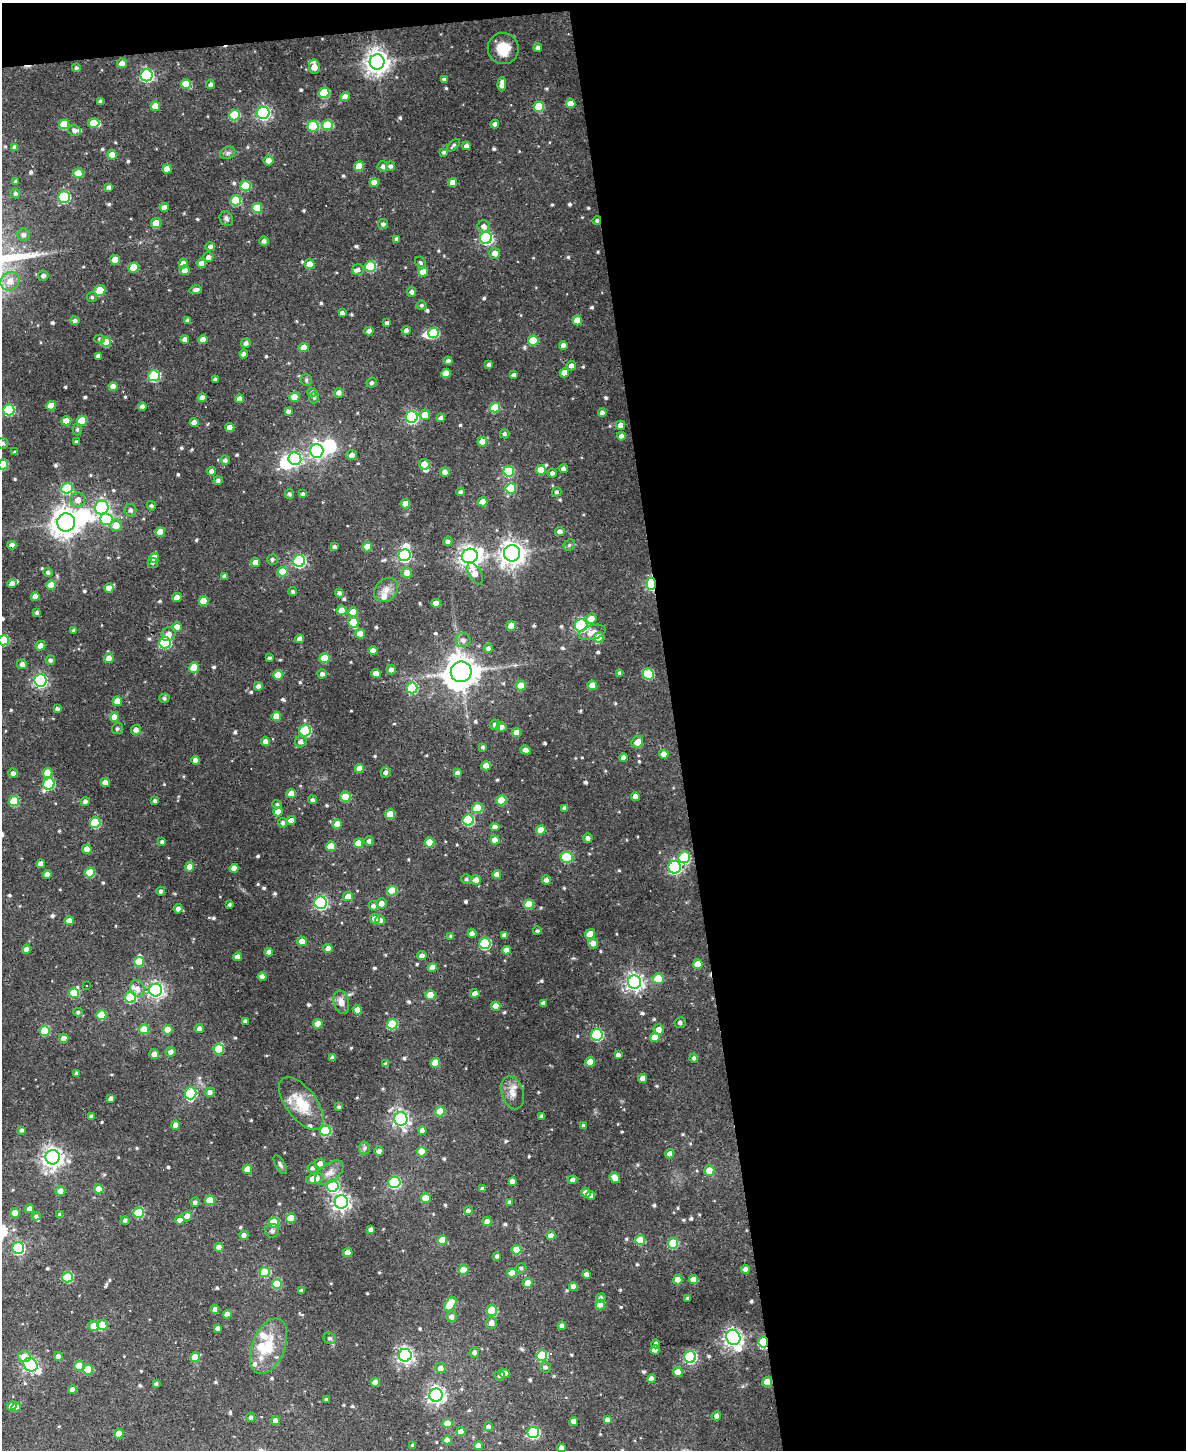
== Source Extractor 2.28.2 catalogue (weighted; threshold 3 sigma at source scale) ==
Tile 4 of 4 x 3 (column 4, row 1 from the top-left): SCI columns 3554-4737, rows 3139-4586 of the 4737 x 4719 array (HDU 1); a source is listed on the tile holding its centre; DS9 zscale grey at full resolution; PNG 1188 x 1452 px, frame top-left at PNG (2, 3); each listed source drawn as its Kron ellipse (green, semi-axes under 4 px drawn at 4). Shown black and unused: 44% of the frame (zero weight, under 3 of 4 exposures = <1% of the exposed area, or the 3 px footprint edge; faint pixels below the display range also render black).
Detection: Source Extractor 2.28.2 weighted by HDU 2 'WHT'; one run over the whole footprint, this tile lists its part. Background 0.042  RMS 0.0049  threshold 0.022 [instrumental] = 3 sigma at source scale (4.5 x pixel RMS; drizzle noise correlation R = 1.50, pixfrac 1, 0.05/0.05 arcsec/px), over >= 5 px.
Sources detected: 684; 5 inside a brighter object's white glare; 2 cosmic-ray / hot-pixel residue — neither listed nor drawn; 12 inside a brighter listed object's ellipse — not listed separately; of the other 665, all 500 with FLUX_AUTO >= 0.922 (the completeness limit of this list) listed and drawn (165 fainter detections not listed), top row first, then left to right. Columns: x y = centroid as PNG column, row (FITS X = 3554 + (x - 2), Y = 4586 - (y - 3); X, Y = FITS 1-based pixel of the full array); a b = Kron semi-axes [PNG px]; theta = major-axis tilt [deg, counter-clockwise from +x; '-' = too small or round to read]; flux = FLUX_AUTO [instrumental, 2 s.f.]
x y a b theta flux
538 48 4 4 - 1.6
503 49 16 15 - 9.7
377 62 7 7 - 440
122 63 5 5 - 3
314 67 7 5 -80 5.7
76 68 4 4 - 1
147 75 6 6 - 89
444 79 4 4 - 1.5
186 84 5 5 - 12
210 84 4 4 - 1.4
502 84 7 4 86 3
324 93 5 5 - 24
345 96 4 4 - 3.2
101 101 4 4 - 1.6
571 104 5 4 - 6.4
155 106 5 4 - 5.6
539 107 5 5 - 17
263 113 6 6 - 110
234 115 5 5 - 27
94 123 6 5 - 13
64 124 5 5 - 14
495 124 4 4 - 2.1
327 125 5 5 - 17
313 126 5 5 - 22
74 130 6 5 - 1.9
453 145 8 4 43 1.1
466 146 4 4 - 2.5
15 147 4 4 - 2.7
444 152 4 3 - 0.98
228 153 8 6 21 1.4
112 155 5 4 - 6.8
269 160 5 5 - 3.2
359 166 5 4 - 9.2
383 166 5 5 - 1.7
391 166 4 4 - 1.3
167 169 4 4 - 5.5
78 173 5 5 - 11
15 182 4 4 - 1
374 183 4 4 - 5.6
453 183 4 4 - 4.6
246 186 5 5 - 21
109 187 4 4 - 1.5
15 193 5 5 - 1
64 197 6 5 - 49
236 200 5 5 - 21
164 207 4 4 - 2.8
257 208 5 5 - 13
226 219 8 6 -60 1.5
597 220 4 4 - 0.95
156 223 5 5 - 9
383 224 5 5 - 1.3
484 226 6 6 - 2.3
23 235 6 6 - 2.1
486 238 6 6 - 72
397 239 4 4 - 1.9
264 241 4 4 - 1.7
210 246 5 4 - 1.6
495 253 5 5 - 3.9
208 257 5 5 - 2.1
115 260 5 4 - 6.7
183 263 5 4 - 3.6
201 263 4 4 - 2.7
421 263 6 5 - 0.96
309 264 5 5 - 5.5
370 266 5 5 - 33
134 267 5 5 - 12
184 270 5 5 - 3.3
358 270 5 5 - 1.5
423 272 5 4 - 7.3
43 276 5 5 - 1.9
10 281 10 9 - 5.5
100 290 6 5 - 19
196 290 6 4 13 2
412 292 5 4 - 1.7
92 297 5 4 - 0.97
421 305 5 4 - 1.1
342 313 4 4 - 1.8
188 320 4 3 - 1.3
577 320 5 5 - 7.2
75 321 4 4 - 1.9
387 323 4 4 - 1.3
406 330 4 4 - 1.9
369 331 4 4 - 2.8
433 333 5 5 - 26
100 339 5 4 - 1
185 339 4 4 - 2.3
203 340 4 4 - 5
533 340 5 5 - 15
106 342 5 5 - 18
246 343 5 5 - 1.7
563 345 4 4 - 2.6
304 348 5 4 - 5.7
244 354 4 4 - 1.9
98 356 4 4 - 1.8
448 361 4 4 - 1.7
489 364 4 4 - 1.2
571 366 5 5 - 2.1
564 373 5 4 - 5.4
446 374 5 4 - 7.3
514 375 4 4 - 1.8
154 376 6 5 - 41
215 379 4 3 - 1.3
306 380 6 5 - 0.93
372 383 5 5 - 1.2
113 387 4 4 - 3.3
312 392 5 4 - 1
339 393 5 5 - 2.5
294 397 5 5 - 6.5
202 398 4 4 - 3.4
314 398 5 4 - 0.97
240 399 4 4 - 3.8
51 406 5 5 - 7.7
142 406 4 4 - 1.6
495 408 5 5 - 18
9 410 5 5 - 38
288 411 4 4 - 1.8
602 413 4 4 - 2.9
425 415 5 5 - 5.1
412 417 6 6 - 68
441 418 4 4 - 1.9
66 421 5 4 - 4.2
82 421 5 5 - 15
194 422 4 4 - 2.8
621 425 4 4 - 3.1
230 427 4 4 - 4.5
77 430 6 4 90 0.94
505 434 5 4 - 1.1
621 436 4 4 - 2.5
76 442 3 3 - 0.97
482 442 5 5 - 5.7
2 443 6 5 - 1.5
317 451 7 6 - 130
15 452 4 3 - 1.2
352 455 5 5 - 2.8
295 459 6 6 - 76
225 460 4 4 - 1.4
3 464 5 5 - 18
424 464 5 5 - 10
563 469 4 4 - 1.9
541 470 5 5 - 8
212 471 4 4 - 2.3
509 471 5 5 - 29
445 472 5 4 - 3
552 473 4 4 - 1.6
218 480 4 4 - 1.4
67 488 6 5 - 28
511 488 5 5 - 23
460 492 4 4 - 1.1
557 492 5 4 - 1.1
289 494 5 4 - 1.2
303 494 4 4 - 1
78 500 7 7 - 3.5
483 502 5 4 - 5.4
405 504 4 4 - 7.5
151 506 5 4 - 1.1
102 507 7 6 - 130
130 510 6 6 - 1.8
107 519 6 6 - 23
66 522 9 9 - 540
116 525 6 6 - 5.8
160 532 5 5 - 6.2
560 532 5 4 - 2.1
448 541 4 4 - 1.7
12 545 4 4 - 2.6
569 545 6 5 - 0.94
335 547 4 3 - 1.3
367 547 5 4 - 6
512 553 8 8 - 400
404 555 6 6 - 72
470 556 8 7 - 310
154 558 5 5 - 5.2
272 559 5 5 - 1.2
299 561 6 6 - 64
256 562 4 4 - 5.7
153 563 5 5 - 0.99
48 572 4 4 - 1.4
282 572 5 5 - 11
407 572 5 5 - 3.3
475 574 12 6 -58 4.5
225 576 4 4 - 2.2
12 584 5 4 - 3.3
651 584 6 4 -90 67
51 585 5 4 - 9.1
109 588 4 4 - 3.8
386 590 13 10 45 4.1
293 591 4 4 - 1.2
339 593 4 4 - 1.2
35 597 4 4 - 3.8
177 598 4 4 - 5.1
204 601 5 4 - 9.4
436 603 4 4 - 4.8
341 610 5 5 - 5.6
353 612 5 4 - 7.8
37 613 4 3 - 1.3
591 619 5 5 - 5.5
353 622 6 5 - 9.5
581 625 6 6 - 74
511 626 5 5 - 7.9
177 627 5 4 - 3.6
74 630 3 3 - 0.96
592 632 14 7 16 4.2
169 634 7 6 - 3.4
360 634 5 4 - 7.4
599 637 5 5 - 9.5
300 639 4 4 - 2.9
3 640 5 5 - 26
463 640 7 7 - 2.3
165 643 6 5 - 49
40 646 5 4 - 4.4
488 648 5 4 - 1.8
373 651 4 4 - 4.3
109 658 5 5 - 4.3
269 658 3 3 - 1
324 658 5 5 - 15
50 660 5 4 - 1.5
22 664 5 5 - 2.2
194 667 5 5 - 12
391 670 5 4 - 2.2
461 672 10 10 - 810
376 673 4 4 - 4.3
620 673 4 4 - 1.2
322 674 4 4 - 1.8
648 674 6 5 - 27
278 675 5 5 - 9.3
40 680 6 6 - 93
592 685 5 4 - 5.4
258 686 4 4 - 1.8
521 686 5 5 - 6.9
412 688 5 5 - 26
164 698 5 4 - 1.1
117 701 4 4 - 6
57 709 4 3 - 1.3
276 716 5 4 - 7.1
114 717 5 4 - 4.3
495 725 5 5 - 2.4
501 727 5 4 - 2.8
117 729 6 5 - 1.1
136 730 5 5 - 2.5
305 731 6 5 - 47
517 733 4 4 - 4.8
265 741 4 4 - 2.4
301 742 6 5 - 2.1
637 742 6 5 - 4.7
483 747 4 3 - 0.93
526 750 5 4 - 3.1
664 754 5 4 - 3.9
623 758 4 4 - 2.7
195 760 4 4 - 2.5
486 766 4 4 - 5.7
359 768 4 4 - 4.5
386 772 5 5 - 1.5
13 773 5 4 - 1.9
47 773 5 5 - 6.6
457 773 4 4 - 2
105 782 4 4 - 3.5
49 784 6 5 - 35
291 794 5 4 - 6
635 796 4 4 - 4
345 797 5 5 - 18
312 800 4 4 - 1.2
501 800 5 5 - 14
14 801 5 5 - 21
155 801 4 3 - 1.2
85 802 4 4 - 1.7
277 805 5 4 - 1.1
477 808 5 5 - 17
565 808 4 4 - 2.4
278 812 4 4 - 6.3
390 814 5 5 - 10
291 820 4 4 - 3.6
468 820 5 5 - 39
95 822 5 5 - 28
283 823 5 5 - 1.3
337 824 5 4 - 5.8
495 827 4 4 - 3
541 830 5 4 - 8.4
588 838 4 4 - 1.6
495 840 4 4 - 4
369 841 5 4 - 1.6
162 842 4 3 - 1.1
430 842 5 5 - 11
358 843 5 4 - 8.9
331 846 5 5 - 8.4
87 849 5 4 - 6.4
566 857 6 5 - 33
684 857 6 5 - 39
41 864 4 4 - 2.9
189 867 4 4 - 5.1
675 867 6 6 - 82
234 868 4 4 - 3.6
90 873 5 5 - 16
47 874 4 4 - 3.9
497 875 4 4 - 3.3
466 879 5 5 - 1
476 880 5 4 - 3.1
546 880 4 4 - 2.1
161 891 4 4 - 1.5
392 891 5 5 - 14
348 897 5 4 - 5.9
321 903 6 6 - 95
381 903 5 5 - 3.1
229 904 4 3 - 0.92
529 904 5 5 - 14
373 906 5 4 - 1.8
178 909 4 4 - 2.4
375 919 5 5 - 3.6
380 920 5 4 - 2.6
69 921 4 4 - 3.5
537 931 4 4 - 0.95
472 934 4 4 - 2.6
590 934 5 4 - 11
505 935 4 4 - 2
451 936 4 3 - 0.98
302 941 5 4 - 3.9
485 943 6 5 - 43
593 943 5 5 - 3.3
328 948 4 4 - 3.4
26 949 4 4 - 2.6
506 950 4 4 - 3.4
269 952 4 4 - 3.2
422 956 5 4 - 2.4
237 957 4 4 - 3.4
139 962 5 5 - 12
698 964 5 4 - 7.7
432 968 5 4 - 5.2
262 977 4 4 - 2
658 978 5 5 - 9.9
634 982 6 6 - 200
87 986 3 3 - 1.5
137 988 8 7 - 2.9
156 990 6 6 - 150
74 993 5 5 - 15
475 993 4 4 - 3
430 995 5 5 - 6.8
131 997 6 5 - 31
341 1002 12 7 -75 3.8
544 1003 4 4 - 2.1
496 1006 4 4 - 6.7
357 1010 4 4 - 4.8
78 1012 4 4 - 0.95
101 1015 5 5 - 14
245 1021 4 4 - 1.2
680 1023 5 5 - 1.4
318 1024 4 4 - 5.7
392 1024 5 5 - 27
199 1028 4 4 - 2.1
144 1029 5 5 - 9.5
659 1029 5 5 - 3.9
167 1030 5 5 - 5.1
45 1031 5 5 - 20
597 1035 6 6 - 56
655 1037 5 4 - 7
64 1038 5 4 - 3.8
219 1049 5 5 - 18
171 1052 5 4 - 2.4
154 1054 5 5 - 3.2
618 1055 4 4 - 1.8
333 1058 4 4 - 2.1
694 1058 4 4 - 1.3
590 1062 5 4 - 9.6
435 1063 5 5 - 11
386 1064 4 4 - 1.3
77 1074 4 4 - 1.1
643 1078 4 4 - 4.2
210 1092 5 4 - 2.2
191 1093 6 6 - 41
512 1093 17 11 -73 4.9
111 1098 4 3 - 1.5
301 1104 31 15 -53 15
339 1107 4 4 - 1.1
440 1111 5 5 - 11
91 1116 4 3 - 1.3
542 1116 4 3 - 1.5
401 1119 7 6 - 140
176 1125 4 4 - 4.1
584 1126 4 3 - 1.3
22 1130 3 3 - 1
325 1131 5 5 - 31
422 1131 4 4 - 2.9
364 1148 6 6 - 1.2
379 1151 4 4 - 1.9
422 1152 5 5 - 8.4
670 1154 4 4 - 3.7
53 1157 7 7 - 310
320 1163 5 5 - 2.5
280 1165 10 4 -61 1.1
312 1168 5 4 - 1.1
247 1169 5 4 - 6.6
709 1170 5 5 - 7.7
329 1173 16 9 36 4.2
314 1178 9 5 17 9.4
615 1178 6 4 -53 4.5
573 1180 4 4 - 1.9
512 1181 4 4 - 2.7
394 1182 6 5 - 53
333 1186 6 6 - 39
99 1189 5 4 - 7.2
482 1189 4 3 - 1.3
60 1191 5 5 - 3
586 1193 5 4 - 3.9
591 1195 4 4 - 2
426 1198 5 4 - 8
210 1200 5 5 - 11
195 1202 4 4 - 1.4
341 1202 6 6 - 200
510 1202 4 4 - 1.4
30 1209 4 4 - 4.5
468 1211 4 4 - 1.8
15 1213 5 4 - 7.8
139 1213 5 5 - 26
60 1215 4 4 - 1.5
36 1216 4 4 - 1.2
187 1216 4 4 - 5.6
291 1218 5 5 - 7.2
125 1220 4 4 - 1.3
180 1220 5 4 - 3
274 1222 5 5 - 17
487 1222 4 4 - 3.9
371 1230 4 4 - 2
272 1231 7 7 - 1.4
244 1235 4 4 - 2.8
551 1236 4 4 - 3.1
442 1240 5 4 - 8.4
640 1240 5 5 - 13
673 1243 5 5 - 23
219 1247 4 4 - 5.1
18 1248 6 6 - 72
516 1250 5 5 - 13
348 1253 4 4 - 4.1
497 1256 4 4 - 1.2
521 1268 5 4 - 0.97
745 1269 4 4 - 3.8
463 1270 5 5 - 9.5
265 1272 5 5 - 21
512 1273 5 4 - 7.5
587 1274 4 4 - 3
67 1277 5 5 - 27
678 1280 4 4 - 7.3
693 1280 4 4 - 5.5
528 1283 5 5 - 5.6
277 1284 5 5 - 16
573 1286 4 4 - 2.5
301 1291 4 4 - 1.3
601 1298 5 4 - 1.7
688 1298 3 3 - 1.1
450 1304 8 5 55 18
600 1305 5 5 - 8.2
215 1309 4 4 - 3.6
492 1310 5 5 - 21
227 1314 4 4 - 3.1
451 1317 5 5 - 2.3
491 1323 6 5 - 3
102 1325 5 5 - 12
94 1326 5 5 - 6.6
562 1326 4 4 - 2
218 1328 4 4 - 1.7
733 1337 8 6 -62 230
330 1338 6 5 - 1.2
763 1342 5 5 - 41
656 1344 4 4 - 2.2
269 1346 29 16 68 15
655 1350 4 4 - 3.5
474 1352 5 5 - 1.7
405 1355 6 6 - 170
24 1356 6 6 - 5.5
58 1356 4 4 - 1.7
542 1356 5 5 - 32
195 1357 5 5 - 11
690 1357 6 6 - 66
30 1365 7 6 - 120
79 1366 5 5 - 9.9
545 1367 5 5 - 1.4
440 1368 5 5 - 3
88 1370 5 5 - 13
678 1372 5 4 - 7.7
505 1374 5 4 - 5.5
500 1375 5 5 - 1.3
651 1379 4 4 - 3.5
375 1382 4 4 - 4.4
767 1382 5 5 - 9
156 1384 4 3 - 0.97
72 1390 4 4 - 2.7
436 1395 6 6 - 210
326 1399 3 3 - 0.98
12 1406 5 4 - 3.3
16 1407 5 4 - 2.5
716 1416 4 4 - 1.6
251 1417 4 4 - 1.1
607 1420 4 4 - 1.9
275 1421 5 4 - 2.8
574 1421 4 4 - 4.3
447 1424 5 4 - 7.8
489 1426 4 4 - 1.5
461 1431 4 4 - 4.9
533 1432 6 5 - 53
119 1434 5 4 - 7.4
447 1440 4 4 - 3.3
413 1445 4 3 - 1.2
478 1446 4 4 - 3.3
561 1448 4 4 - 2.9
Overlapping masked pixels (flux is a lower limit): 6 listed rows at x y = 597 220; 12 545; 651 584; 581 625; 763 1342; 767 1382
Isophote crosses this tile's border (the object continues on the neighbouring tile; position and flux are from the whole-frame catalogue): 3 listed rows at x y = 2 443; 3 464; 3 640